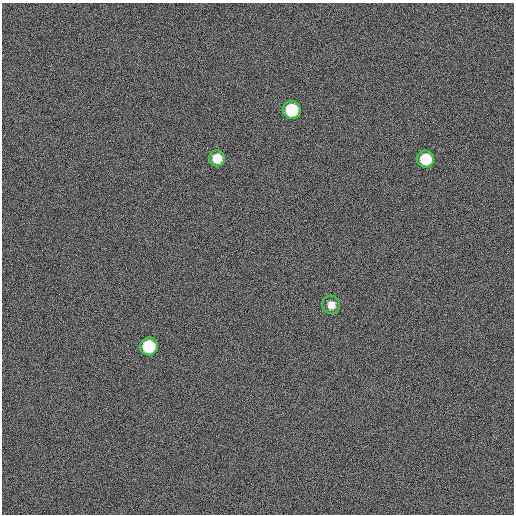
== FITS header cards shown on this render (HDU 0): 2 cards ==
NAXIS1  =                  512
NAXIS2  =                  512

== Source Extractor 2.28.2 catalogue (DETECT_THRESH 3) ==
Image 512 x 512 px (HDU 0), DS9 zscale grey, 1 PNG px = 1 image px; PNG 516 x 516 px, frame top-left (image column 1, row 512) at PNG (2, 3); each listed source drawn as its Kron ellipse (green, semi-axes under 4 px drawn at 4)
Background 461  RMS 13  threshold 39.3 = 3 sigma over >= 5 px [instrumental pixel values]
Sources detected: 5; all 5 listed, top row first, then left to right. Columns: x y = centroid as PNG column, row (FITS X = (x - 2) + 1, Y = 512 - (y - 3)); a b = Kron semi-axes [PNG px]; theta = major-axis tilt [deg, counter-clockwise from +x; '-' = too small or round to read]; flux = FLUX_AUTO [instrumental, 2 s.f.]
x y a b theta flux
292 110 9 9 - 45000
217 158 8 8 - 13000
426 159 8 8 - 29000
331 305 9 9 - 6000
149 346 9 9 - 45000